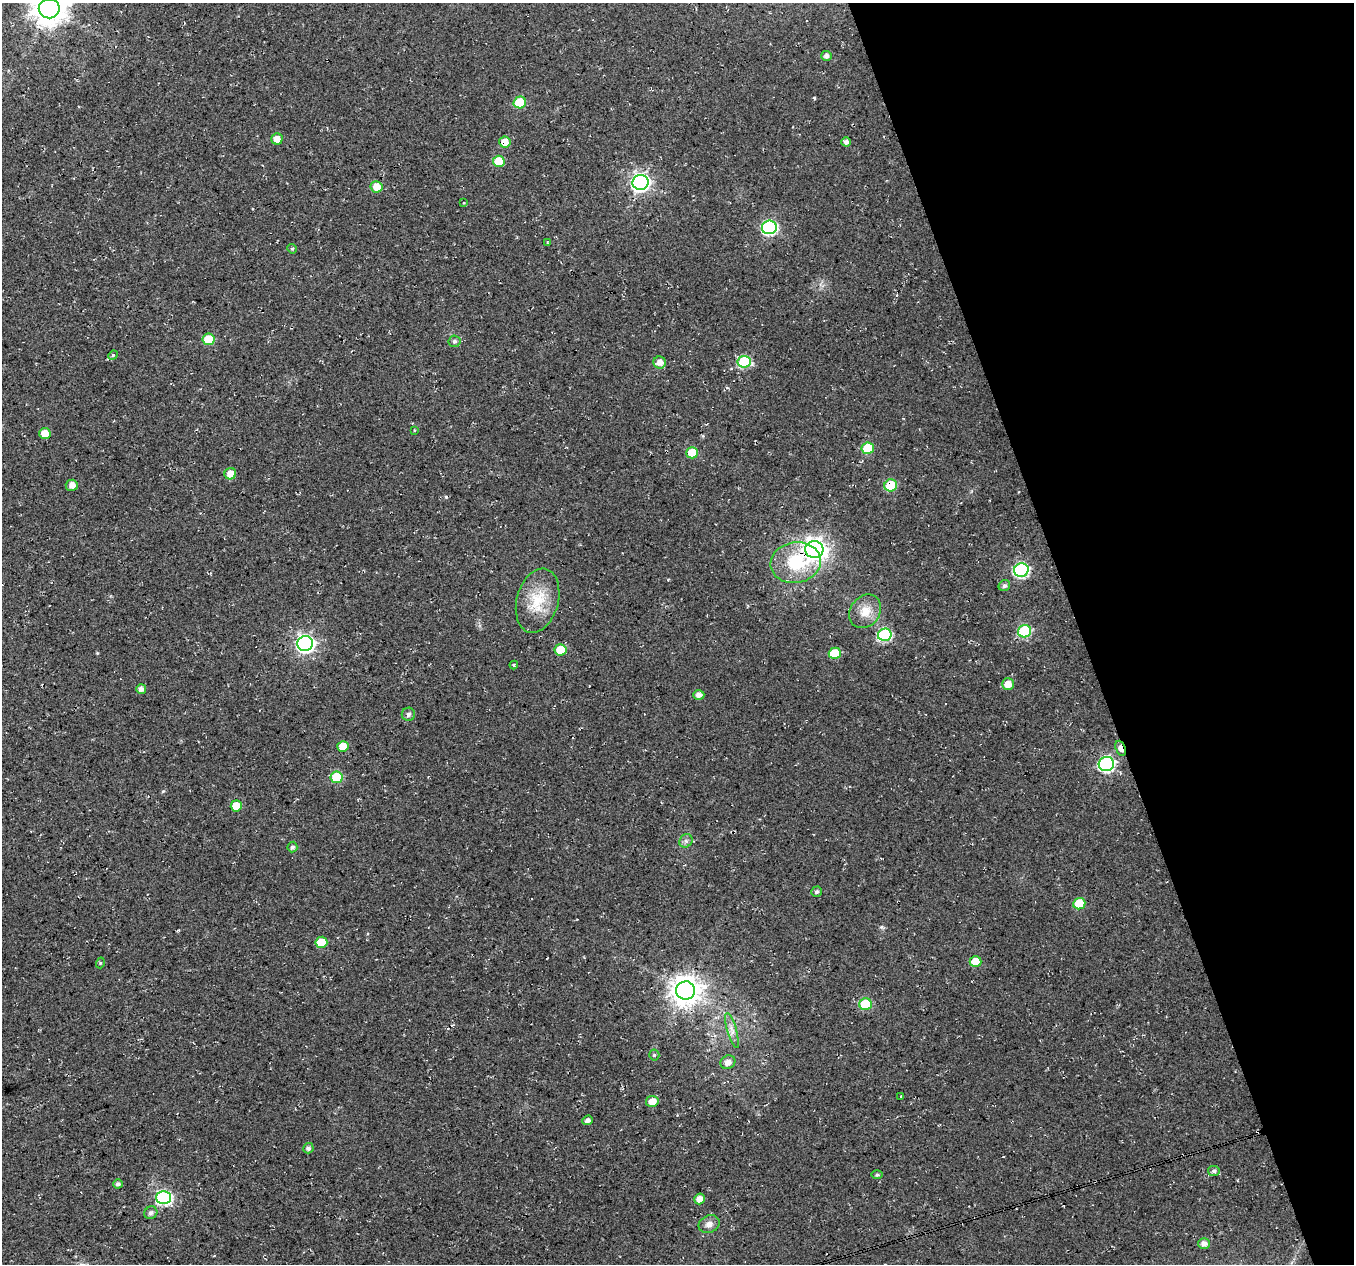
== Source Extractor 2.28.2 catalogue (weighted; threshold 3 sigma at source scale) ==
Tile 12 of 4 x 4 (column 4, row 3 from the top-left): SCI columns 4057-5408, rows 1381-2642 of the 5408 x 5234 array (HDU 1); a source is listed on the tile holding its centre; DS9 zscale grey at full resolution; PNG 1356 x 1266 px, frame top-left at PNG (2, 3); each listed source drawn as its Kron ellipse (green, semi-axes under 4 px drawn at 4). Shown black and unused: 20% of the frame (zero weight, under 3 of 4 exposures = <1% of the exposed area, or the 3 px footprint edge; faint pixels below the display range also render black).
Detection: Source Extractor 2.28.2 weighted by HDU 2 'WHT'; one run over the whole footprint, this tile lists its part. Background 0.0181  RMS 0.0054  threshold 0.0244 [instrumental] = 3 sigma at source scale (4.5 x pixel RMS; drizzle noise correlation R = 1.50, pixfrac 1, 0.0396/0.0396 arcsec/px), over >= 5 px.
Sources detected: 72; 2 cosmic-ray / hot-pixel residue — neither listed nor drawn; the other 70 listed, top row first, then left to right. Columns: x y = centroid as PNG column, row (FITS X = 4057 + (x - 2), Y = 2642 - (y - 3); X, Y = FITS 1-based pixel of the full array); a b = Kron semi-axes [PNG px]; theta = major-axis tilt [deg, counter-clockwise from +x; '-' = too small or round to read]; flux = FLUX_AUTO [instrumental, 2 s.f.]
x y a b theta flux
49 9 10 10 - 940
827 56 5 5 - 2.4
520 102 6 6 - 21
277 139 5 5 - 4.7
505 142 5 5 - 6.4
846 142 4 4 - 2.1
499 161 6 5 - 16
640 182 8 7 - 210
377 187 6 5 - 6.6
464 203 4 3 - 0.56
769 227 7 6 - 93
547 243 4 2 - 0.54
292 249 5 4 - 0.7
208 339 6 5 - 15
454 341 6 6 - 1.3
113 355 5 4 - 0.64
660 362 6 6 - 3.7
744 362 6 6 - 40
414 430 4 3 - 0.44
45 433 6 5 - 6.3
868 448 6 5 - 21
692 453 6 5 - 15
230 474 6 5 - 5.9
72 485 6 5 - 3.2
891 485 6 6 - 23
814 550 9 8 - 340
796 563 25 20 9 27
1021 570 7 6 - 89
1004 586 6 5 - 1.2
538 601 33 20 75 19
865 611 18 14 51 8.1
1025 631 7 6 - 45
885 635 7 6 - 63
305 644 8 7 - 190
561 650 6 5 - 16
835 653 6 5 - 18
514 665 4 3 - 0.67
1008 684 6 5 - 5.4
141 689 5 4 - 2.5
699 695 6 5 - 2.9
408 714 6 6 - 1.4
343 746 5 5 - 9.5
1120 748 8 4 -70 5.5
1106 764 8 7 - 110
337 777 6 6 - 26
236 806 5 5 - 10
686 841 7 6 - 1.5
292 847 5 5 - 1.2
817 892 5 5 - 1.2
1079 904 6 5 - 16
321 942 6 5 - 16
975 962 6 5 - 12
100 963 5 3 - 0.56
686 990 9 9 - 710
865 1004 6 6 - 31
732 1030 18 4 -73 3.1
654 1055 5 5 - 0.72
728 1062 8 6 26 3.4
901 1096 3 2 - 0.57
652 1101 6 5 - 5.5
587 1120 5 4 - 2.3
308 1148 5 5 - 1.6
1214 1171 6 5 - 1.4
877 1175 6 4 0 0.74
118 1184 5 4 - 1.5
164 1198 7 6 - 92
699 1199 5 5 - 3.9
151 1213 7 6 - 1.9
709 1224 11 8 21 3.1
1204 1243 5 5 - 3
Overlapping masked pixels (flux is a lower limit): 5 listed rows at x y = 505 142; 891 485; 814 550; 796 563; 1120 748
Isophote crosses this tile's border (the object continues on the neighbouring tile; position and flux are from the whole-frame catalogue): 1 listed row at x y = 49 9